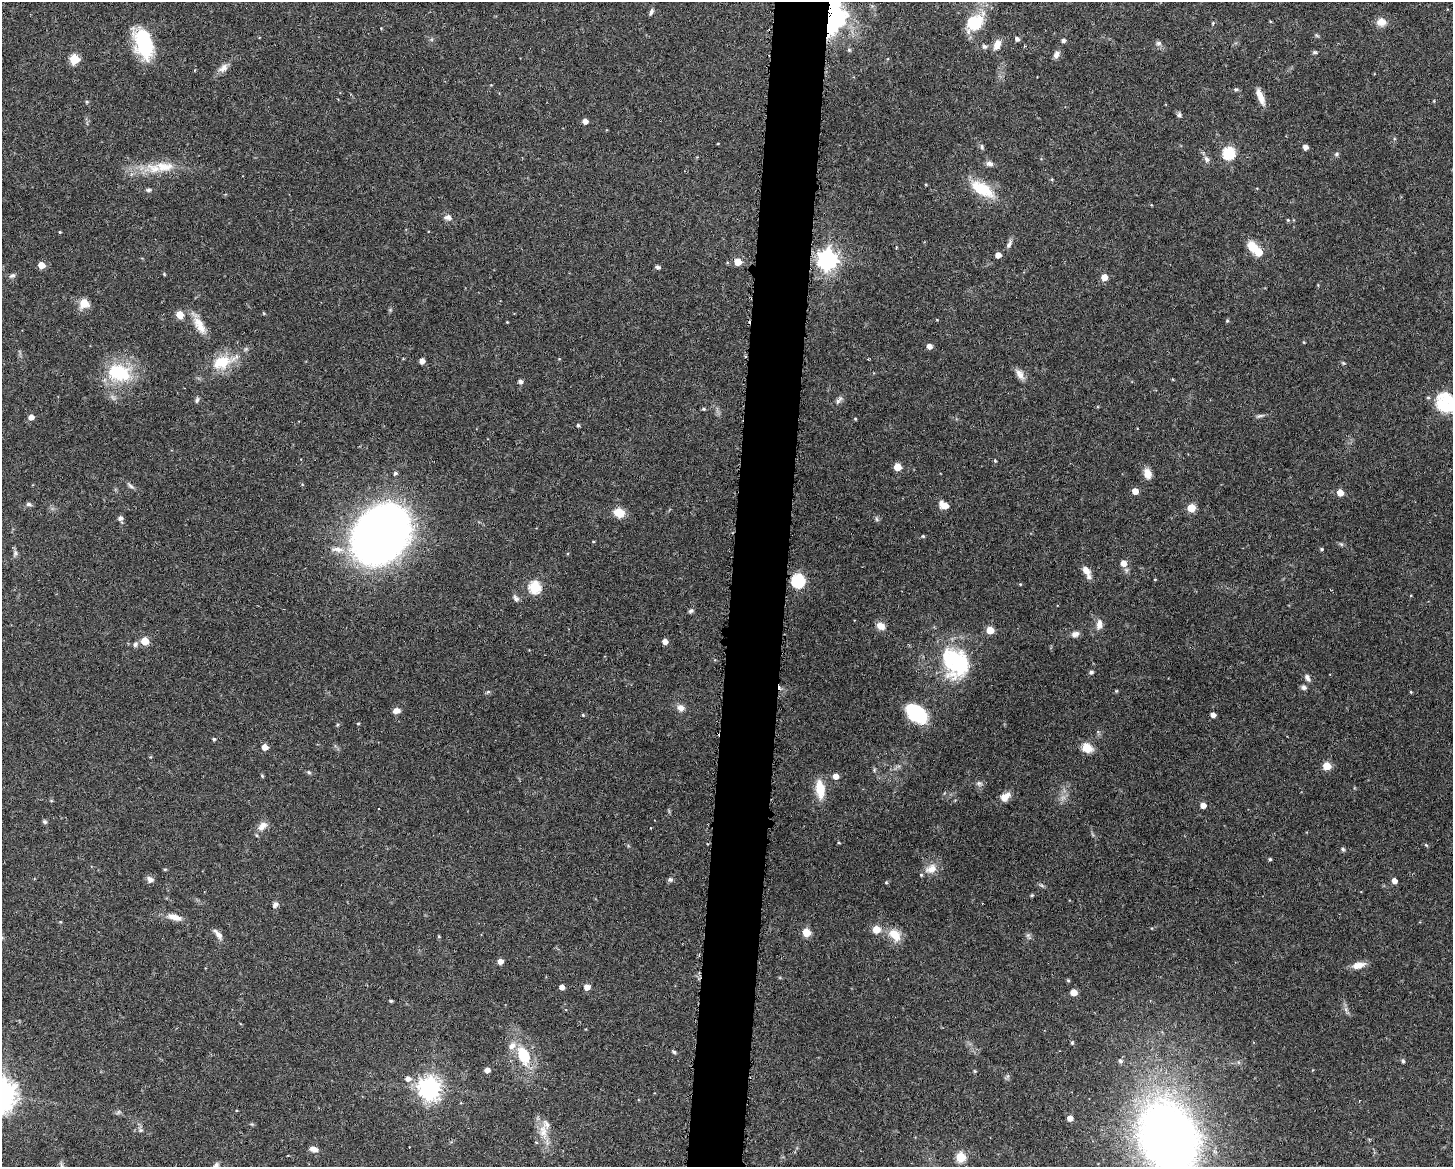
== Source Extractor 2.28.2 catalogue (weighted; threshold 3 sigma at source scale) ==
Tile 8 of 3 x 4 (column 2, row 3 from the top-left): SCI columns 1560-3010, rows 1167-2331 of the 4683 x 4661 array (HDU 1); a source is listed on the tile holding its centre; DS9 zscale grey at full resolution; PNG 1455 x 1169 px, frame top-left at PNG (2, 2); no overlay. Shown black and unused: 4% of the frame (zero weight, under 3 of 6 exposures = <1% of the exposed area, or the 3 px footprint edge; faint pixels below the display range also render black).
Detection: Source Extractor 2.28.2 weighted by HDU 2 'WHT'; one run over the whole footprint, this tile lists its part. Background 0.143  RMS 0.0038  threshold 0.0156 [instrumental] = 3 sigma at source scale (4.09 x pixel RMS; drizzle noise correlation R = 1.36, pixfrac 0.8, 0.05/0.05 arcsec/px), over >= 5 px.
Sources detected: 184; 4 inside a brighter object's white glare — not listed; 8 inside a brighter listed object's ellipse — not listed separately; the other 172 listed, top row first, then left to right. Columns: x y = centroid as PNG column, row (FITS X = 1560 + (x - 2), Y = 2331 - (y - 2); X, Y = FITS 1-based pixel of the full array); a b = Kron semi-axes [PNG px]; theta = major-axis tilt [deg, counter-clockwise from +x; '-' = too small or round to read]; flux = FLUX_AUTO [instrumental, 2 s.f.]
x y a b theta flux
833 11 45 26 -70 42
651 12 9 4 70 0.87
1270 21 4 3 - 0.3
975 22 28 19 46 12
1381 22 11 10 - 3.1
1213 23 4 4 - 0.35
1317 35 7 4 -44 0.49
143 38 28 21 -75 19
1017 39 5 4 - 1.1
1063 40 4 4 - 1
1159 43 7 5 2 0.93
997 45 12 8 69 3.2
984 46 6 5 - 0.78
1315 52 6 4 -2 0.54
1056 55 10 7 60 1.5
74 59 5 5 - 17
223 68 14 8 37 2.2
1236 89 7 4 -7 0.54
1260 97 20 6 -67 3.2
87 102 5 4 - 0.42
1179 115 7 5 -66 0.84
585 121 5 4 - 2
982 147 8 5 -73 0.67
1305 147 4 4 - 2.1
1229 153 6 6 - 37
1336 154 6 5 - 0.64
1206 159 9 6 -59 1.3
989 164 9 6 -13 1.4
164 167 32 13 -3 9
1052 179 5 4 - 0.41
982 189 31 14 -30 12
149 190 7 4 0 0.79
448 217 10 7 -2 1.6
1288 220 4 4 - 0.38
60 232 3 3 - 0.36
1009 244 14 5 67 1.3
896 248 4 3 - 0.32
1258 252 6 5 - 8.1
998 255 5 4 - 2.5
827 260 8 7 - 200
738 262 5 5 - 6.4
41 265 5 5 - 5.1
658 267 5 4 - 1.1
164 274 4 3 - 0.33
12 276 10 5 30 0.91
1104 277 5 5 - 3.6
84 303 7 7 - 6.4
264 313 5 3 - 0.31
180 315 5 5 - 7.4
937 320 5 3 - 0.26
1227 321 5 4 - 0.46
507 322 3 3 - 0.26
200 325 25 10 -59 5.1
929 346 5 4 - 2.3
422 361 4 4 - 2.1
222 362 33 16 20 12
1343 363 7 4 -44 0.45
119 373 32 22 -15 19
1020 374 15 8 -55 2.4
520 381 5 5 - 1.2
197 400 9 4 69 0.67
839 400 14 6 53 1.2
1444 401 27 19 60 13
704 409 5 4 - 0.57
1260 416 12 4 13 0.88
31 417 5 4 - 2.4
855 419 4 4 - 0.32
578 425 4 4 - 0.65
995 460 5 4 - 0.46
897 467 5 5 - 6.3
395 473 5 5 - 0.64
1147 474 12 8 -71 3.1
130 486 12 4 -39 0.96
1135 491 5 4 - 3.8
1340 493 5 5 - 4.2
29 504 8 5 -10 0.83
944 505 9 6 -28 4.1
1191 508 5 5 - 9.7
619 513 11 9 -20 5.2
120 518 7 5 -70 1.5
877 519 7 4 -88 0.62
381 535 38 29 48 460
923 536 4 4 - 0.44
593 542 4 3 - 0.31
337 549 20 7 -5 3.1
1321 549 4 3 - 0.5
15 553 7 5 79 0.89
1123 563 6 5 - 2.9
1086 571 13 8 -52 2.8
1155 579 4 3 - 0.28
798 581 6 6 - 49
1020 584 4 3 - 0.31
535 587 6 6 - 32
516 598 8 6 -43 1.2
691 611 7 5 28 0.74
1099 624 13 7 83 2.3
881 626 10 8 -28 2.9
990 630 5 5 - 7
1075 634 9 7 9 1.7
145 641 5 5 - 7.9
665 641 5 4 - 2.4
135 644 7 6 - 1.1
955 661 35 28 60 23
1091 672 5 5 - 0.83
1307 678 10 6 -60 1.4
1304 687 7 6 - 1
1116 691 6 3 18 0.38
488 692 6 4 1 0.5
1411 692 3 3 - 0.34
680 708 9 8 - 2
396 711 8 6 13 2
916 713 21 13 -37 24
583 715 4 3 - 0.33
1213 715 4 4 - 1.9
358 724 4 3 - 0.33
214 739 4 4 - 0.54
264 747 5 5 - 3
1087 748 13 10 -31 4.4
1327 766 5 5 - 8.7
874 770 6 3 72 0.43
309 772 6 5 - 0.52
262 776 5 4 - 0.41
836 776 5 5 - 2.4
979 783 9 7 0 1.2
820 789 25 11 -83 6.6
1005 797 14 9 37 3
1203 805 4 4 - 3
45 822 6 6 - 0.66
262 826 16 8 41 2.7
839 843 4 3 - 0.32
1426 845 5 4 - 0.38
1343 849 5 4 - 0.74
1270 859 4 4 - 0.46
165 869 4 4 - 0.42
931 869 17 12 24 3.8
150 879 8 7 - 1.7
670 879 7 6 - 0.82
1394 881 5 4 - 2.4
886 882 4 4 - 0.37
1042 886 7 4 -20 0.6
1032 895 5 4 - 0.47
275 905 8 6 54 1.2
174 917 19 8 -17 3.5
876 929 5 5 - 6.6
806 932 5 5 - 8.4
218 934 16 6 -52 2
895 935 16 11 -45 6.1
439 936 5 3 - 0.37
1028 936 9 5 -65 0.89
500 961 4 4 - 2.6
1358 965 15 7 13 3.5
1068 980 4 4 - 0.46
562 987 4 4 - 2.4
587 987 5 5 - 3
1073 992 5 5 - 4.7
391 1001 4 3 - 0.55
1072 1043 5 4 - 0.49
674 1052 6 4 -43 0.54
523 1055 28 16 -67 13
1120 1061 6 5 - 0.99
1403 1061 5 5 - 0.54
487 1070 5 4 - 2.1
975 1071 4 4 - 0.34
408 1079 7 6 - 1.8
429 1088 8 7 - 260
118 1112 7 4 71 0.55
1070 1118 5 4 - 2.5
141 1130 6 5 - 0.74
543 1131 22 11 -79 5.3
1168 1138 45 34 -69 400
314 1149 9 6 -14 2.1
960 1157 5 5 - 16
Overlapping masked pixels (flux is a lower limit): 1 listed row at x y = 833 11
Isophote crosses this tile's border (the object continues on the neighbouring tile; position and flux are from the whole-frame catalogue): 2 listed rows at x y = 833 11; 1168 1138